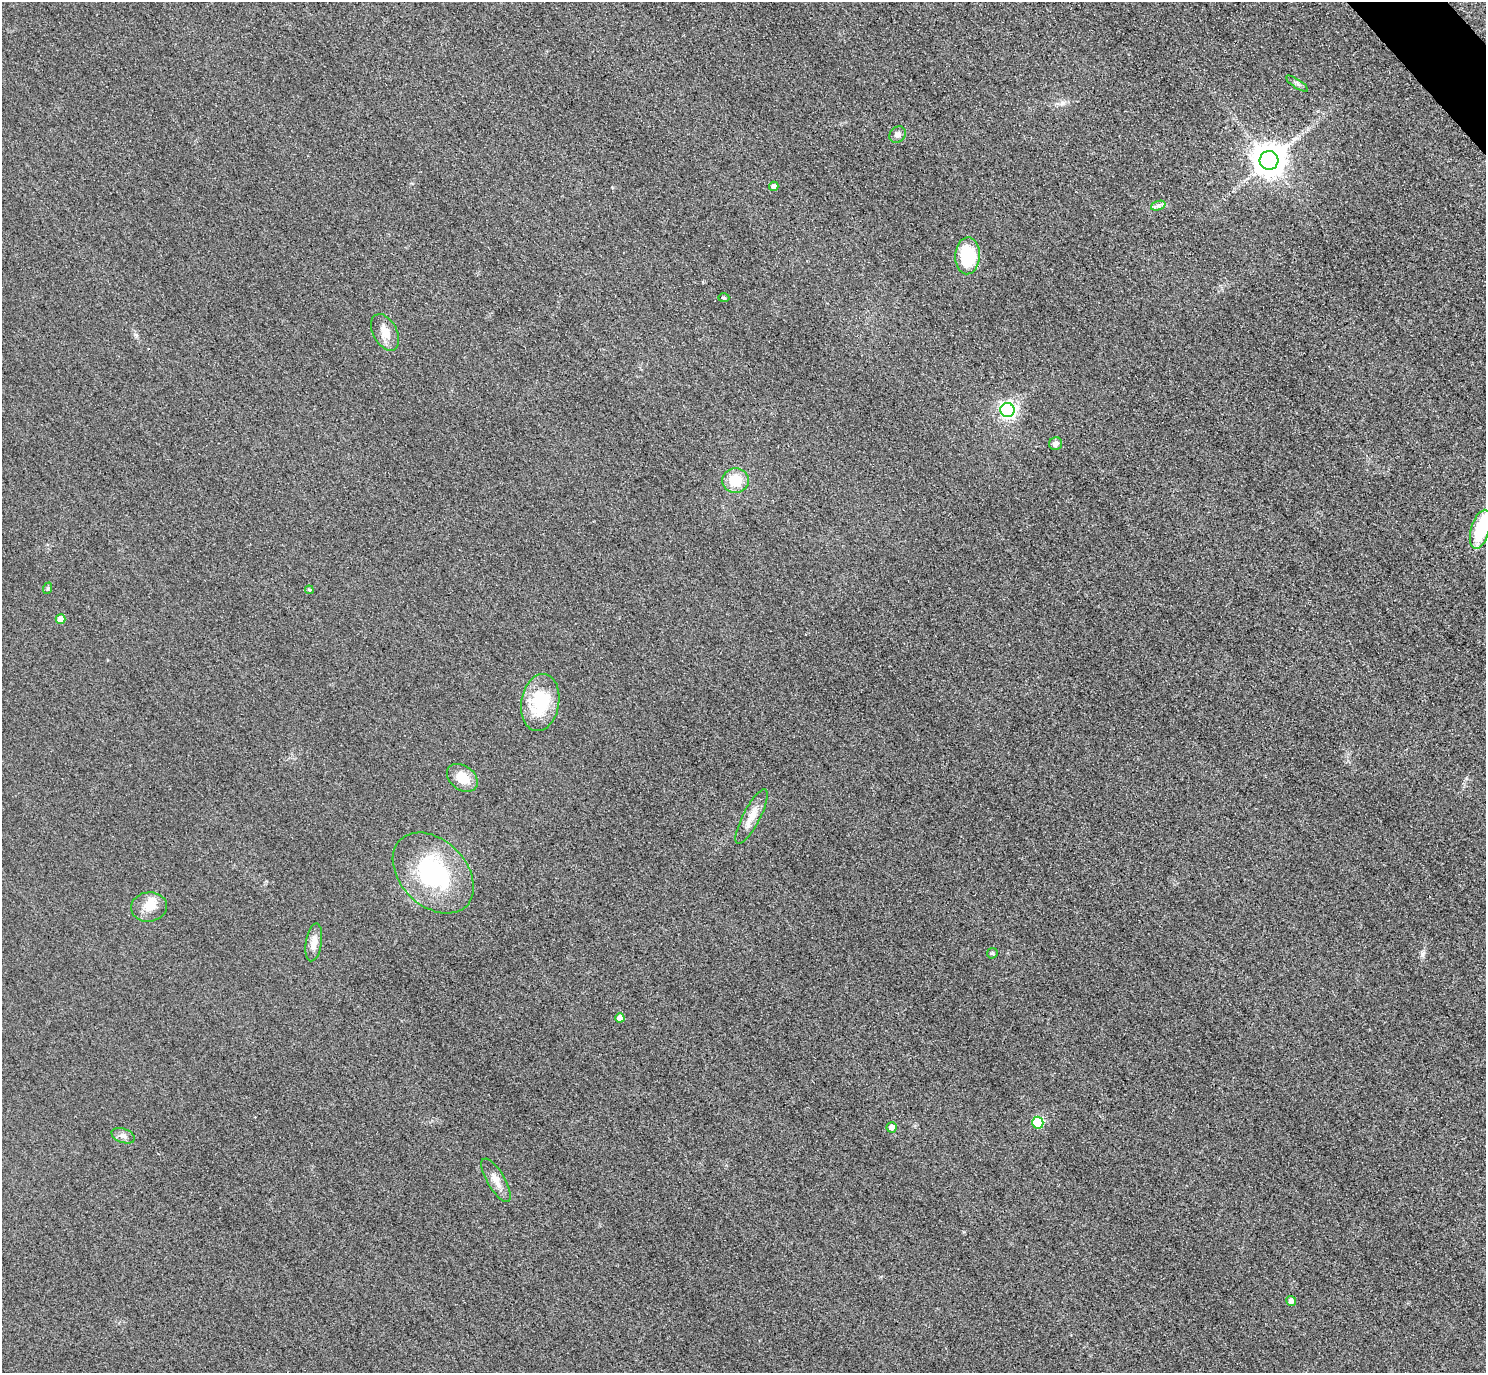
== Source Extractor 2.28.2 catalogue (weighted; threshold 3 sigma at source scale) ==
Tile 10 of 4 x 4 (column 2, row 3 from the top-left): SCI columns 1515-2998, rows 1698-3068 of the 5997 x 5994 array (HDU 1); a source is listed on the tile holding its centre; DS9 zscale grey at full resolution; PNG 1488 x 1375 px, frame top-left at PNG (2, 2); each listed source drawn as its Kron ellipse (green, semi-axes under 4 px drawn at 4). Shown black and unused: <1% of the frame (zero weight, under 3 of 4 exposures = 3% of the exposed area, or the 3 px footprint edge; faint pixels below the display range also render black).
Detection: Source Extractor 2.28.2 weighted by HDU 2 'WHT'; one run over the whole footprint, this tile lists its part. Background 0.0469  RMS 0.017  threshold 0.0777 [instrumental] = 3 sigma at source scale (4.5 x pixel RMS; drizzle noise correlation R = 1.50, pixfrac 1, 0.05/0.05 arcsec/px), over >= 5 px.
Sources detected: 29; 1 inside a brighter object's white glare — neither listed nor drawn; the other 28 listed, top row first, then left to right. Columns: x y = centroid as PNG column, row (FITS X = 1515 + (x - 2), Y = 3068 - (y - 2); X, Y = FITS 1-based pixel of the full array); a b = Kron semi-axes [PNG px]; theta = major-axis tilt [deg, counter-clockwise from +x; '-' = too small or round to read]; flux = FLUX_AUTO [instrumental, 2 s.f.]
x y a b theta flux
1297 84 13 4 -33 5.1
898 134 9 7 45 7.2
1269 160 9 9 - 3100
774 186 5 4 - 7.9
1158 206 7 4 19 5.1
968 256 18 12 88 99
724 298 6 4 -2 2.4
385 332 20 12 -61 22
1007 410 7 7 - 520
1056 444 6 6 - 9.8
736 481 13 12 - 39
1480 529 20 9 74 92
48 588 6 4 71 2.4
309 590 4 3 - 2.7
60 619 5 5 - 23
540 702 29 19 80 93
462 778 17 12 -37 31
752 816 30 8 62 24
433 873 47 33 -45 190
149 907 18 14 6 26
314 942 19 8 82 16
992 953 5 5 - 2.7
620 1018 5 4 - 14
1038 1123 6 6 - 130
892 1127 5 5 - 12
123 1136 12 7 -20 8.6
496 1180 24 8 -60 18
1291 1301 5 5 - 9.1
Isophote crosses this tile's border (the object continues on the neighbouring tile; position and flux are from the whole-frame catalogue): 1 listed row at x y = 1480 529
Unlisted compact peaks at least as high as the median listed source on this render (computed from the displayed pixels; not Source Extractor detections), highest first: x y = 1422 954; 1062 103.